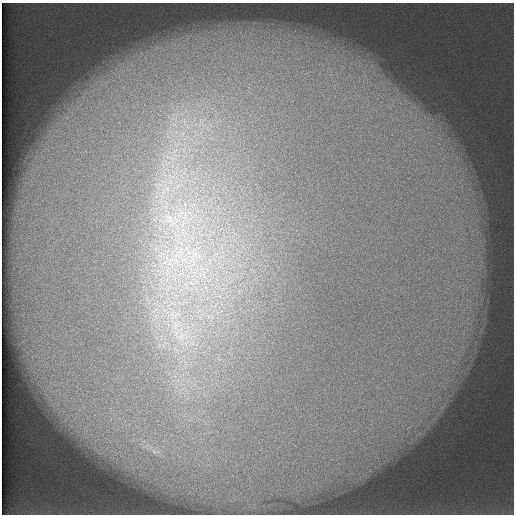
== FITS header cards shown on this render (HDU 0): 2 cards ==
NAXIS1  =                  512 /
NAXIS2  =                  512 /

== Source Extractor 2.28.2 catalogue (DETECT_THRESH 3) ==
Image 512 x 512 px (HDU 0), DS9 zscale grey, 1 PNG px = 1 image px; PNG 516 x 516 px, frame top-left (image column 1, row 512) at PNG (2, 3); no overlay
Background 114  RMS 5.5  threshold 16.4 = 3 sigma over >= 5 px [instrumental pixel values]
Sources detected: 5; all 5 listed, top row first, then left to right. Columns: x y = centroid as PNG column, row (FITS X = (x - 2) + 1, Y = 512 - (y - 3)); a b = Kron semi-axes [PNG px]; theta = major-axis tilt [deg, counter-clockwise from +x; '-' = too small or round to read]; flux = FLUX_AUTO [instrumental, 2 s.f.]
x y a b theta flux
172 158 9 6 21 2300
165 189 21 14 47 11000
170 219 27 11 -53 10000
175 325 14 10 89 5300
181 336 17 13 58 8900